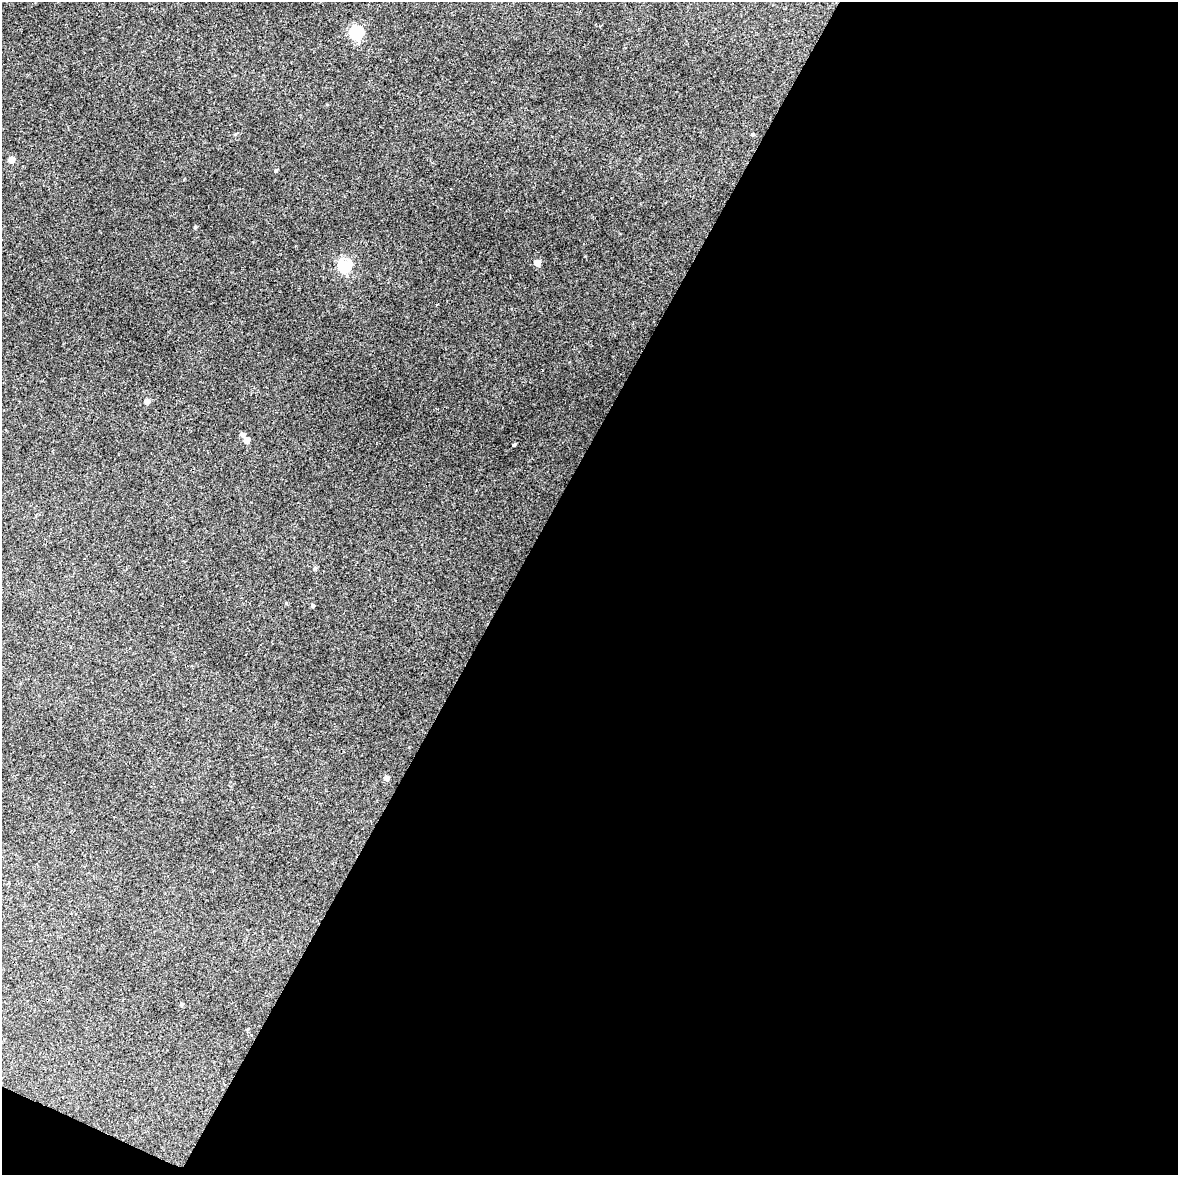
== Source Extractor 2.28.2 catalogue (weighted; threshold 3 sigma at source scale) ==
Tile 12 of 4 x 3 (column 4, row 3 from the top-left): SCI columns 3531-4706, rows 257-1429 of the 4707 x 4001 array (HDU 1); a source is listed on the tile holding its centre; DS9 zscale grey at full resolution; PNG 1180 x 1177 px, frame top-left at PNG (2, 2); no overlay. Shown black and unused: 57% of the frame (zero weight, under 3 of 4 exposures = <1% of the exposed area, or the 3 px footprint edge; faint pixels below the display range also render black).
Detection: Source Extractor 2.28.2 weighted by HDU 2 'WHT'; one run over the whole footprint, this tile lists its part. Background 0.0298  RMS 0.0061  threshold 0.0274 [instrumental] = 3 sigma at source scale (4.5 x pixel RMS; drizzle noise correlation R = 1.50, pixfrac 1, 0.0396/0.0396 arcsec/px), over >= 5 px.
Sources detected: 16; all 16 listed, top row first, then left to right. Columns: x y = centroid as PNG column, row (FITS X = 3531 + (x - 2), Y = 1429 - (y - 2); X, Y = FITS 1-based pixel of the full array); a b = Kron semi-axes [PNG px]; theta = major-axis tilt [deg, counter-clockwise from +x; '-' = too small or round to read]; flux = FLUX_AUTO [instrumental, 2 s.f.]
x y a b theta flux
356 33 6 6 - 73
753 135 4 4 - 0.92
11 160 5 5 - 6.3
276 170 4 4 - 0.79
195 227 4 3 - 0.81
537 263 5 5 - 6.8
344 265 6 6 - 66
147 401 5 5 - 3.4
242 435 5 4 - 2.2
247 440 5 5 - 6.8
514 445 3 2 - 0.79
315 568 5 5 - 0.98
286 603 5 3 - 0.57
312 606 4 4 - 1.1
386 778 5 5 - 2.3
181 1005 5 4 - 0.84